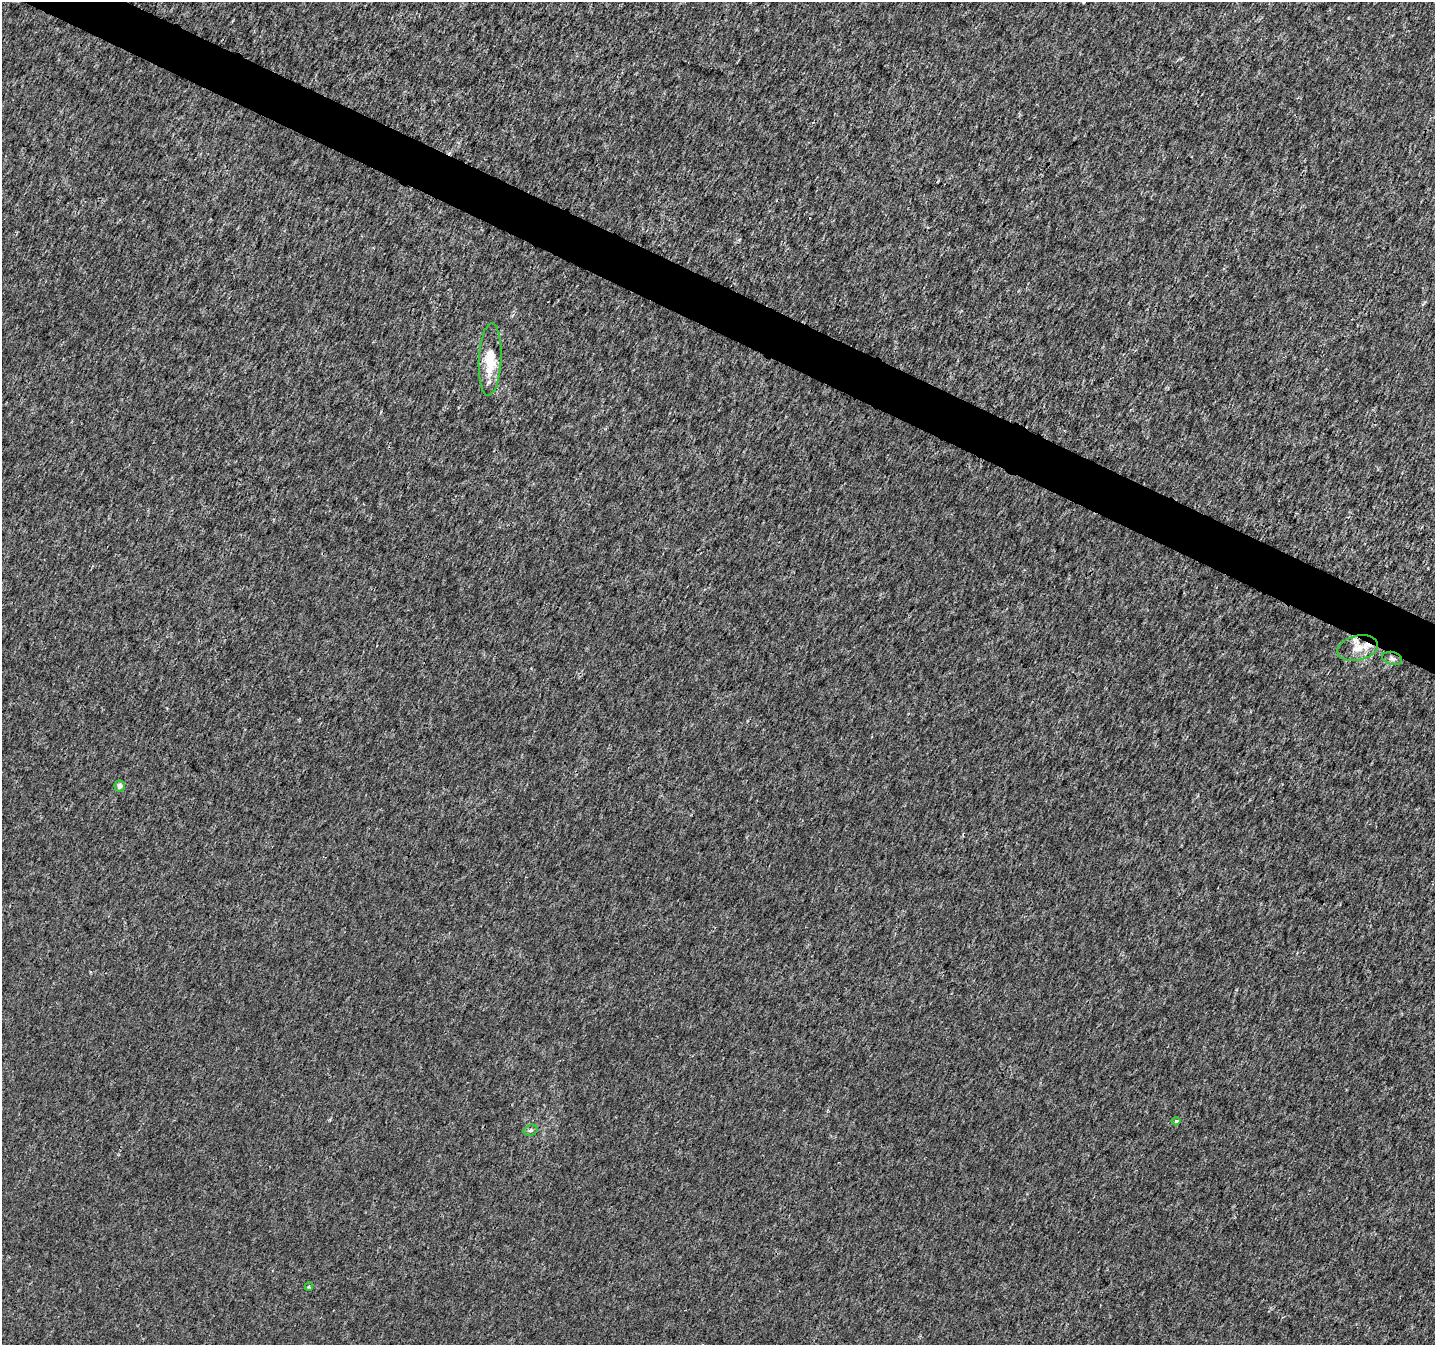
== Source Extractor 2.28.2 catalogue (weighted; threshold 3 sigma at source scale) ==
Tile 11 of 4 x 4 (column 3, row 3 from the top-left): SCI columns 2869-4301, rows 1548-2890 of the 5744 x 5846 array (HDU 1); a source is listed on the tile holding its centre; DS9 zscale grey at full resolution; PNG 1437 x 1347 px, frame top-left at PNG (2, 2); each listed source drawn as its Kron ellipse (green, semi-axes under 4 px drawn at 4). Shown black and unused: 3% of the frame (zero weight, under 3 of 4 exposures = <1% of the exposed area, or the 3 px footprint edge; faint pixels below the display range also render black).
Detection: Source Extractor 2.28.2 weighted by HDU 2 'WHT'; one run over the whole footprint, this tile lists its part. Background 1.20e-04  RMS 0.0019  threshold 0.00848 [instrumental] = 3 sigma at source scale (4.5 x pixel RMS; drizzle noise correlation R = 1.50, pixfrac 1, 0.0396/0.0396 arcsec/px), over >= 5 px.
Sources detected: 9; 2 inside a brighter listed object's ellipse — not listed separately; the other 7 listed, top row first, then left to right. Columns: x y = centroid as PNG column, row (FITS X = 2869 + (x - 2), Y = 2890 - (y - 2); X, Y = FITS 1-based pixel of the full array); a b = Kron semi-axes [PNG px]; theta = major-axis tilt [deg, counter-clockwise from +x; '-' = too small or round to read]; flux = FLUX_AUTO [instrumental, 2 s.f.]
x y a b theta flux
490 359 36 11 87 5.8
1358 648 20 12 13 2.6
1392 658 10 6 -13 0.68
120 786 5 5 - 0.76
1176 1121 4 4 - 0.26
531 1130 7 5 17 0.45
309 1287 4 4 - 0.22
Overlapping masked pixels (flux is a lower limit): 1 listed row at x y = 1358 648